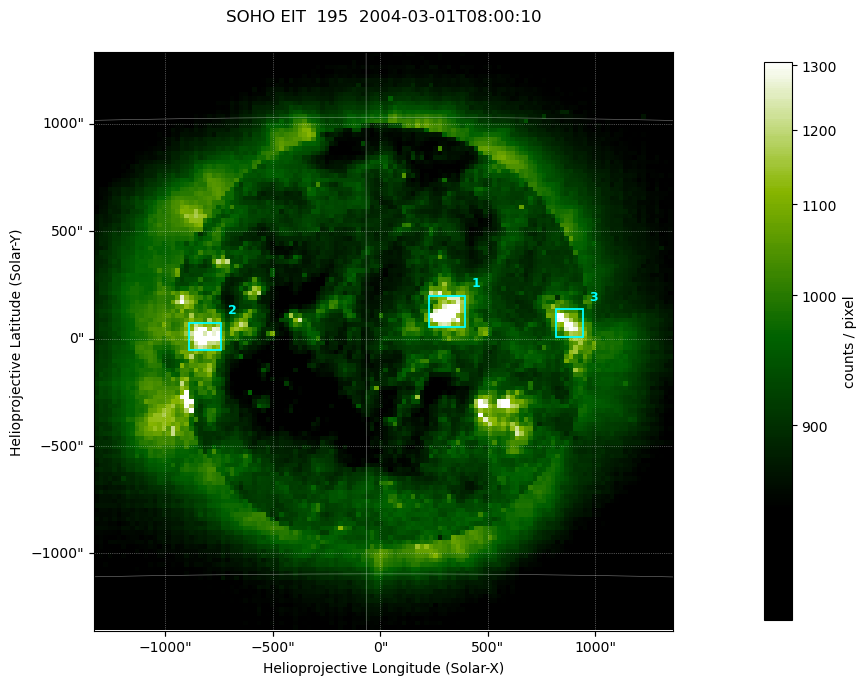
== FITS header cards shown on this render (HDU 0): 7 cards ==
TELESCOP= 'SOHO    '
INSTRUME= 'EIT     '
WAVELNTH=                  195
DATE-OBS= '2004-03-01T08:00:10.622Z'
CTYPE1  = 'Solar-X '
CTYPE2  = 'Solar-Y '
BUNIT   = 'counts / pixel'

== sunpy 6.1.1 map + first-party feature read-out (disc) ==
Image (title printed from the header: SOHO EIT  195  2004-03-01T08:00:10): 128 x 128 px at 21 arcsec/px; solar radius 7833 arcsec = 372 px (partial field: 3.8% of the solar disc is inside the frame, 100% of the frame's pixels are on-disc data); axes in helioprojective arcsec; data unit counts / pixel (BUNIT, on the colour bar)
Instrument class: DISC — disc imager (sunpy class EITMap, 195 A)
Bright regions (active regions / flare kernels): reference = the on-disc median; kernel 3 px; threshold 5 sigma = 244 counts / pixel over a disc level ~897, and >= 1.15x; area >= 16 px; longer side >= 3 px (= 63 arcsec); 3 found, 3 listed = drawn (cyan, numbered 1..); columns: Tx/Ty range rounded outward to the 50 arcsec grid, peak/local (2 s.f.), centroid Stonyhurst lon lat
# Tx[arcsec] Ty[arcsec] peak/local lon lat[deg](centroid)
1 200..400 50..200 1.8 +3 -6
2 -900..-750 -50..100 1.6 -5 -7
3 800..950 0..150 1.4 +7 -7